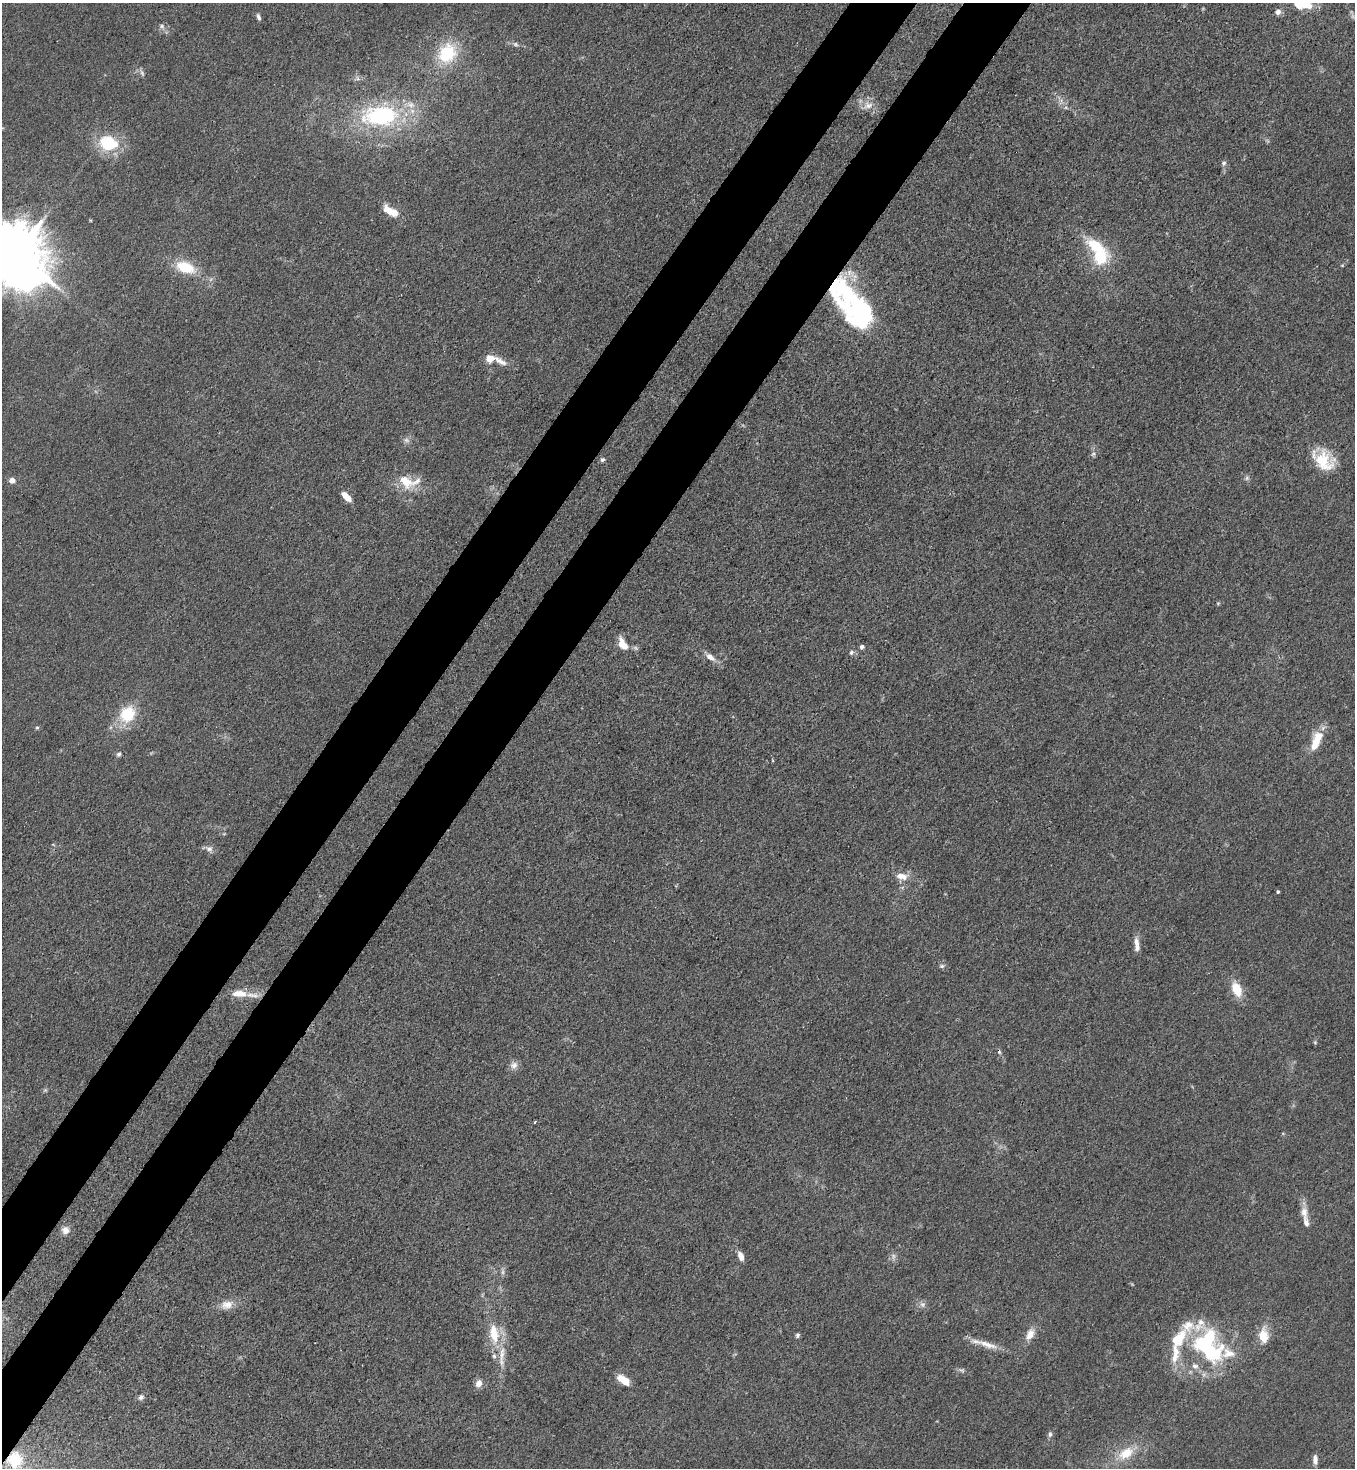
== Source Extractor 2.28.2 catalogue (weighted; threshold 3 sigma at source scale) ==
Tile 7 of 4 x 4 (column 3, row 2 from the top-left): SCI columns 3078-4430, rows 2994-4459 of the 6008 x 5986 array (HDU 1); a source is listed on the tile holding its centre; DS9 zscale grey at full resolution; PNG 1357 x 1470 px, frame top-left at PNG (2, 3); no overlay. Shown black and unused: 9% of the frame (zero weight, under 3 of 4 exposures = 7% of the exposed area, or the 3 px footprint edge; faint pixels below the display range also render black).
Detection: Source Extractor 2.28.2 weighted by HDU 2 'WHT'; one run over the whole footprint, this tile lists its part. Background 0.0188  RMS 0.0028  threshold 0.0125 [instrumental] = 3 sigma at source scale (4.5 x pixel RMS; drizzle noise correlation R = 1.50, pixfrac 1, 0.05/0.05 arcsec/px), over >= 5 px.
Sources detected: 86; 4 too faint to see at this stretch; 2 inside a brighter object's white glare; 1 cosmic-ray / hot-pixel residue — not listed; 13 inside a brighter listed object's ellipse — not listed separately; the other 66 listed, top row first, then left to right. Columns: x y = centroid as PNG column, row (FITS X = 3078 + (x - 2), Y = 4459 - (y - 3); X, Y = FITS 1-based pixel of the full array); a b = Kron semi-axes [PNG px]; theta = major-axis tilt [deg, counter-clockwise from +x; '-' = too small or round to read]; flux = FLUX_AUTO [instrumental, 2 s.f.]
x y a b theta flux
1306 4 19 12 -25 5.3
1278 12 6 6 - 1.7
258 17 8 4 -70 0.78
162 26 8 6 -45 0.96
515 44 8 6 -17 0.77
447 53 23 19 50 14
868 105 15 12 18 3
380 116 32 18 3 36
108 144 23 20 -22 12
1224 163 7 6 - 0.71
388 210 13 8 -50 3.3
15 256 19 16 -50 2200
1100 257 20 17 31 10
185 267 20 11 -20 9.5
866 312 114 22 -41 36
490 358 10 9 - 2.9
501 361 20 8 -30 2.6
406 440 9 6 -16 0.98
1093 454 7 5 46 0.65
602 460 6 5 - 0.65
1324 460 29 20 -39 9.7
1247 478 6 6 - 0.62
12 480 6 5 - 2.1
406 481 20 13 -40 6.4
346 497 11 5 -45 3.3
1218 603 5 4 - 0.31
623 644 16 9 -60 3.7
862 647 6 5 - 0.7
851 653 7 6 - 0.66
710 657 13 7 -36 2.2
127 714 22 18 46 10
37 728 5 4 - 0.43
1316 740 25 10 67 6.7
119 754 7 6 - 0.63
209 849 10 8 -21 1.3
902 876 16 9 -7 2.9
1278 892 3 3 - 0.42
1136 942 13 7 -76 1.9
942 966 7 6 - 0.65
1237 989 17 10 -67 6.2
239 994 21 9 -2 3.9
1315 1042 5 5 - 0.34
514 1065 11 10 - 1.6
45 1090 6 5 - 0.41
534 1122 3 2 - 0.44
1304 1212 17 10 -84 2.9
65 1230 10 9 - 1.9
741 1256 11 6 -69 2
922 1304 9 7 -44 1.1
227 1305 19 11 18 3.3
1188 1325 19 18 - 5.6
494 1334 27 12 -80 8
1030 1334 16 10 60 2.9
797 1335 6 5 - 0.57
1263 1336 22 12 -89 4.8
1206 1341 34 23 33 25
987 1344 34 8 -17 4
1228 1353 18 14 -6 4.5
1175 1354 33 11 84 6.1
624 1380 14 7 -37 4.6
479 1383 9 8 - 1.9
141 1397 8 7 - 0.86
1050 1434 8 5 88 0.74
1126 1453 22 13 32 6.8
1315 1459 11 5 -86 1.5
15 1460 19 18 - 11
Overlapping masked pixels (flux is a lower limit): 3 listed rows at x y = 15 256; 866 312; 15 1460
Isophote crosses this tile's border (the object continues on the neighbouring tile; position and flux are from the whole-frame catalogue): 2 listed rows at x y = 1306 4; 15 256